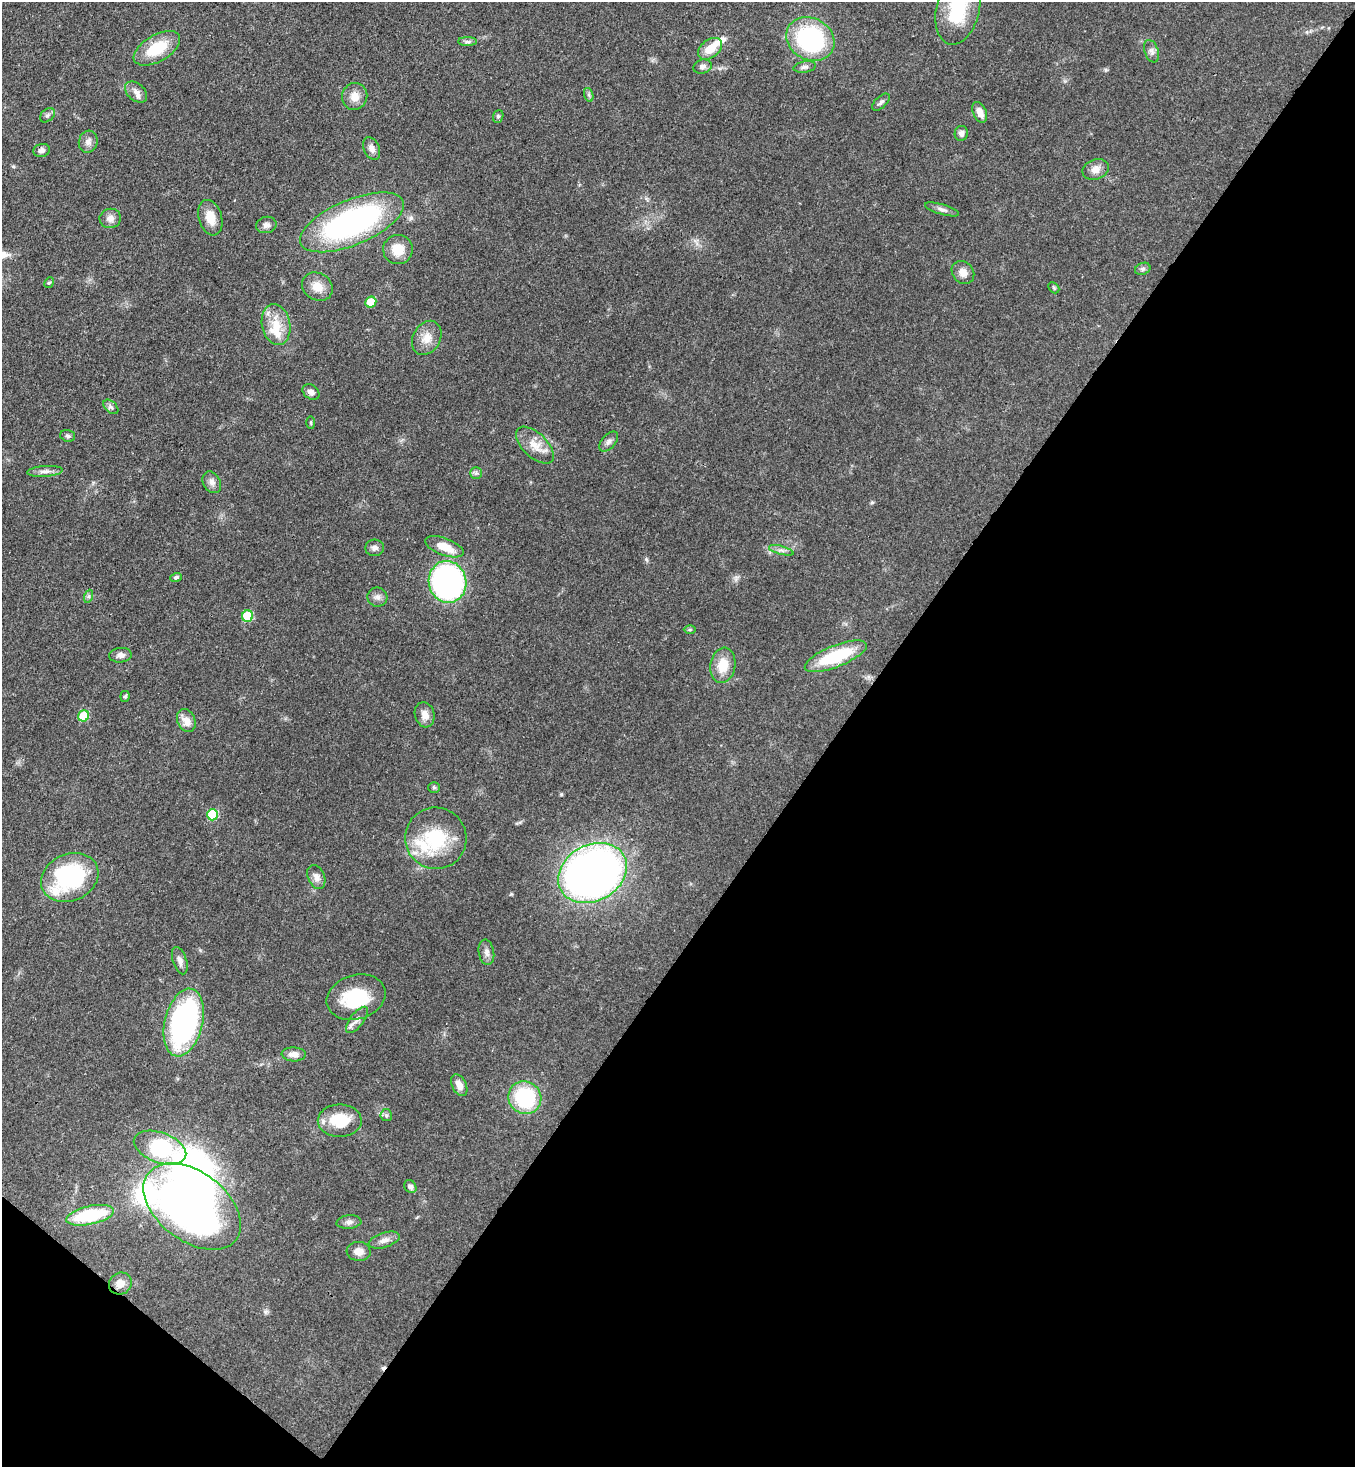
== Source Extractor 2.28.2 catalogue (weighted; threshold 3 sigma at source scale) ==
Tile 15 of 4 x 4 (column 3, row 4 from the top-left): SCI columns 3072-4424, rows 60-1524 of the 6003 x 5980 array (HDU 1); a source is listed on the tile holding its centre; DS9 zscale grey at full resolution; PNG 1357 x 1469 px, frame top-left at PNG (2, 2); each listed source drawn as its Kron ellipse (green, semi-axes under 4 px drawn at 4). Shown black and unused: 40% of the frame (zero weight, under 3 of 4 exposures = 7% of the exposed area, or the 3 px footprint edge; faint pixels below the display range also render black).
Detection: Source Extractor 2.28.2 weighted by HDU 2 'WHT'; one run over the whole footprint, this tile lists its part. Background 0.0796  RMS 0.0039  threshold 0.0176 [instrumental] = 3 sigma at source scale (4.5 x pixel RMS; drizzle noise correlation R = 1.50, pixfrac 1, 0.05/0.05 arcsec/px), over >= 5 px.
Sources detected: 89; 1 inside a brighter object's white glare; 1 cosmic-ray / hot-pixel residue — neither listed nor drawn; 4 inside a brighter listed object's ellipse — not listed separately; the other 83 listed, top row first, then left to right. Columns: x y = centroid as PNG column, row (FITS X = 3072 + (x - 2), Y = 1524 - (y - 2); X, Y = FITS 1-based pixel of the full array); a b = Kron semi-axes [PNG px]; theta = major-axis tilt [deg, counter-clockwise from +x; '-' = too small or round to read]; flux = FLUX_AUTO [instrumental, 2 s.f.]
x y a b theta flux
958 9 36 21 77 20
810 39 25 20 -30 49
467 42 9 4 -1 0.97
157 48 26 13 30 14
710 49 13 9 37 6.2
1152 51 11 7 -70 1.6
702 67 9 7 17 1.7
805 67 11 5 9 1.3
136 92 12 8 -41 2.5
589 95 7 4 -71 0.77
355 96 13 12 - 4.2
881 102 11 5 45 1.2
980 112 11 6 -66 3.1
47 115 8 6 41 1
498 116 6 5 - 0.69
961 133 7 6 - 1.7
88 142 11 9 74 2.1
372 148 12 7 -65 2.3
42 150 8 6 12 1.5
1096 169 13 10 19 3.1
942 209 17 5 -16 1.7
110 218 11 9 16 2.3
210 218 18 11 -73 6
352 222 55 22 23 96
266 225 10 8 14 1.8
398 249 15 14 - 6.4
1143 269 8 6 21 1
963 272 12 10 -49 3.1
49 283 5 4 - 0.57
317 287 16 13 -32 5.1
1054 288 6 4 -46 0.53
371 302 5 5 - 9.3
276 325 21 14 -78 8.1
427 338 18 13 60 5.3
311 392 9 6 -37 1.8
111 407 9 5 -42 1.1
311 423 6 3 -90 0.48
68 436 8 5 -15 0.86
609 442 12 6 49 1.6
535 445 23 12 -44 6
45 471 17 5 4 2
476 473 5 5 - 0.86
212 482 11 8 -61 2
444 547 20 8 -20 6.8
375 548 9 8 - 1.6
781 550 13 3 -15 1.2
176 577 6 4 20 0.82
447 582 21 18 -77 110
89 596 7 4 72 0.73
377 597 10 9 - 1.9
248 616 6 5 - 20
690 630 6 4 0 0.54
121 655 11 7 5 1.9
836 656 33 10 22 22
723 665 18 12 81 7.9
125 696 5 4 - 0.68
425 715 13 9 -74 3.1
84 716 6 5 - 15
186 721 12 8 -67 3.6
434 787 6 5 - 0.65
212 815 6 5 - 23
436 838 31 30 - 24
593 873 36 28 29 260
70 877 30 23 25 48
316 877 12 8 -66 2.4
486 952 13 7 -80 2
180 961 14 7 -72 1.9
356 997 30 22 16 22
357 1020 16 7 52 2.2
184 1022 34 19 76 92
294 1054 12 7 -2 2.9
459 1085 11 7 -64 3.3
525 1098 17 16 - 31
386 1115 6 5 - 0.8
340 1121 22 16 0 14
160 1148 27 15 -20 35
410 1187 7 5 -55 1.3
192 1206 55 34 -37 210
90 1215 24 9 12 26
349 1222 12 6 5 1.6
384 1240 16 7 17 2.5
359 1251 12 9 -5 3.5
120 1284 12 10 35 3.4
Overlapping masked pixels (flux is a lower limit): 1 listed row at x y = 593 873
Isophote crosses this tile's border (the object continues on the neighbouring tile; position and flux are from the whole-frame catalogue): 1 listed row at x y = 958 9
Unlisted compact peaks at least as high as the median listed source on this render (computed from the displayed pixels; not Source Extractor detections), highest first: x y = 511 894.